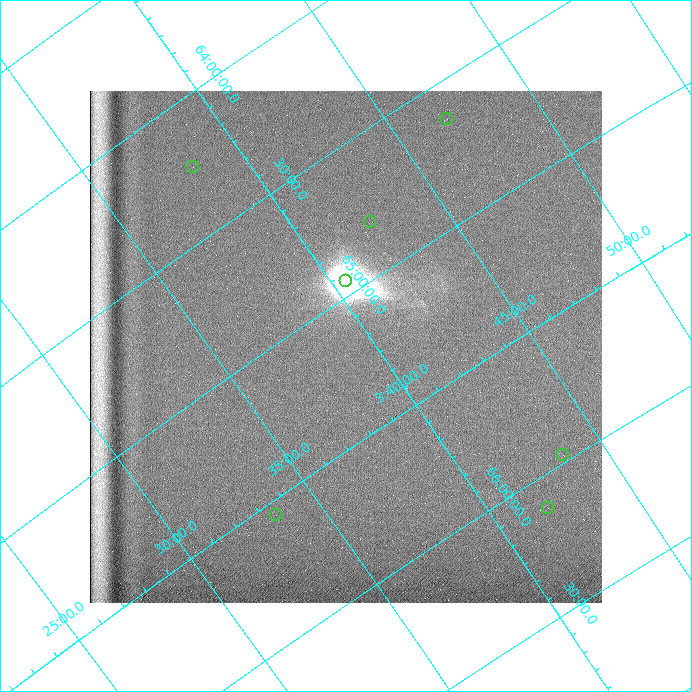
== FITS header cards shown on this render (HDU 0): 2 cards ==
NAXIS1  =                  512
NAXIS2  =                  512

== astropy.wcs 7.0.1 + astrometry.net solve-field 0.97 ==
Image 512 x 512 px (HDU 0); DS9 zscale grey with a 90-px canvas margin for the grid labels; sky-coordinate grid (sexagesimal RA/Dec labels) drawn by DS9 from the SOLVED WCS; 7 Tycho-2 reference stars matched to detected sources circled (green)
Header WCS: none
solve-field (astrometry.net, Tycho-2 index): SOLVED blind (the file carries no WCS)
Solved WCS: RA---TAN-SIP/DEC--TAN-SIP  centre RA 03:39:05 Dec +65:10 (54.77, +65.16 deg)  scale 13.8 x 14.1 arcsec/px (non-square pixels)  FOV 118.1' x 120.4'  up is +146 deg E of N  parity normal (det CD < 0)
(file carries no celestial WCS; the grid is the blind solution)
Tycho-2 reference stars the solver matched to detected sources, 7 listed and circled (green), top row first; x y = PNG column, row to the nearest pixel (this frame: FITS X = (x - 90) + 1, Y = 512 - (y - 91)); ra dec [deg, ICRS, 3 dp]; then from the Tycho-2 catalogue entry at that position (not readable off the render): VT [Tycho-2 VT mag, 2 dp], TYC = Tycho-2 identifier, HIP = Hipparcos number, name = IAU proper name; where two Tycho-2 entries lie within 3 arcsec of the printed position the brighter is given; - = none
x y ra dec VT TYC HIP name
447 119 56.725 +64.636 8.62 4071-106-1 - -
193 167 54.574 +64.243 8.59 4070-511-1 - -
370 222 55.608 +64.808 9.22 4070-891-1 - -
346 281 55.117 +64.950 8.88 4070-986-1 17154 -
563 455 55.879 +65.973 8.75 4075-1731-1 - -
548 508 55.487 +66.118 7.88 4074-268-1 17273 -
276 515 53.360 +65.552 7.19 4070-512-1 16580 -